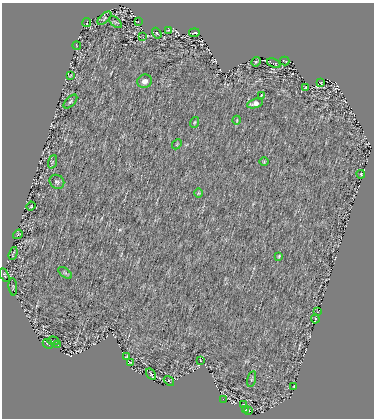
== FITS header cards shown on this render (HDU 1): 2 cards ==
NAXIS1  =                  372 / size of the n'th axis
NAXIS2  =                  416 / size of the n'th axis

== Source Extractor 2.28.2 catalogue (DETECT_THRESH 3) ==
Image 372 x 416 px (HDU 1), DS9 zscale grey, 1 PNG px = 1 image px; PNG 376 x 420 px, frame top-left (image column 1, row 416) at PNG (2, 3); each listed source drawn as its Kron ellipse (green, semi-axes under 4 px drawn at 4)
Background 0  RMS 6.6e-04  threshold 0.00198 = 3 sigma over >= 5 px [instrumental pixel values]
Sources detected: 50; all 50 listed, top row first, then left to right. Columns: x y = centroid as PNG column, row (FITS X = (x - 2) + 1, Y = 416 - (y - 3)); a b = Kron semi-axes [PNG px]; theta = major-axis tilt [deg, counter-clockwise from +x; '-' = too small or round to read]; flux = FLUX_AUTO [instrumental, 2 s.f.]
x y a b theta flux
104 18 8 4 42 0.061
87 22 4 2 - 0.024
115 22 8 3 -41 0.05
138 22 3 2 - 0.034
169 30 4 3 - 0.054
157 33 6 4 -59 0.035
194 33 5 2 - 0.057
143 37 2 2 - 0.032
77 46 4 2 - 0.029
284 61 5 2 - 0.023
256 62 5 4 - 0.049
274 63 7 3 -24 0.039
71 75 3 2 - 0.027
144 81 7 6 - 0.2
320 82 3 2 - 0.025
306 87 3 2 - 0.03
262 95 4 3 - 0.043
70 102 8 4 45 0.077
255 103 8 4 14 0.18
237 120 4 3 - 0.035
195 122 5 2 - 0.041
177 144 5 4 - 0.046
52 162 7 4 70 0.074
264 162 4 3 - 0.035
361 174 4 3 - 0.027
57 182 8 6 -40 0.11
198 193 5 3 - 0.037
31 206 4 3 - 0.035
18 234 5 4 - 0.041
13 253 6 2 73 0.037
279 256 4 4 - 0.053
65 273 8 4 -36 0.077
4 275 7 3 -62 0.041
13 287 8 2 -85 0.033
318 311 3 2 - 0.021
315 319 4 2 - 0.054
53 341 6 2 -5 0.047
48 344 5 3 - 0.036
57 344 2 2 - 0.023
126 356 3 2 - 0.033
201 361 3 2 - 0.041
131 363 4 2 - 0.043
151 374 6 2 -58 0.048
252 379 8 3 77 0.059
169 381 6 3 -39 0.046
294 387 2 2 - 0.033
223 399 3 2 - 0.029
244 405 4 2 - 0.038
246 410 3 2 - 0.032
249 410 3 2 - 0.03